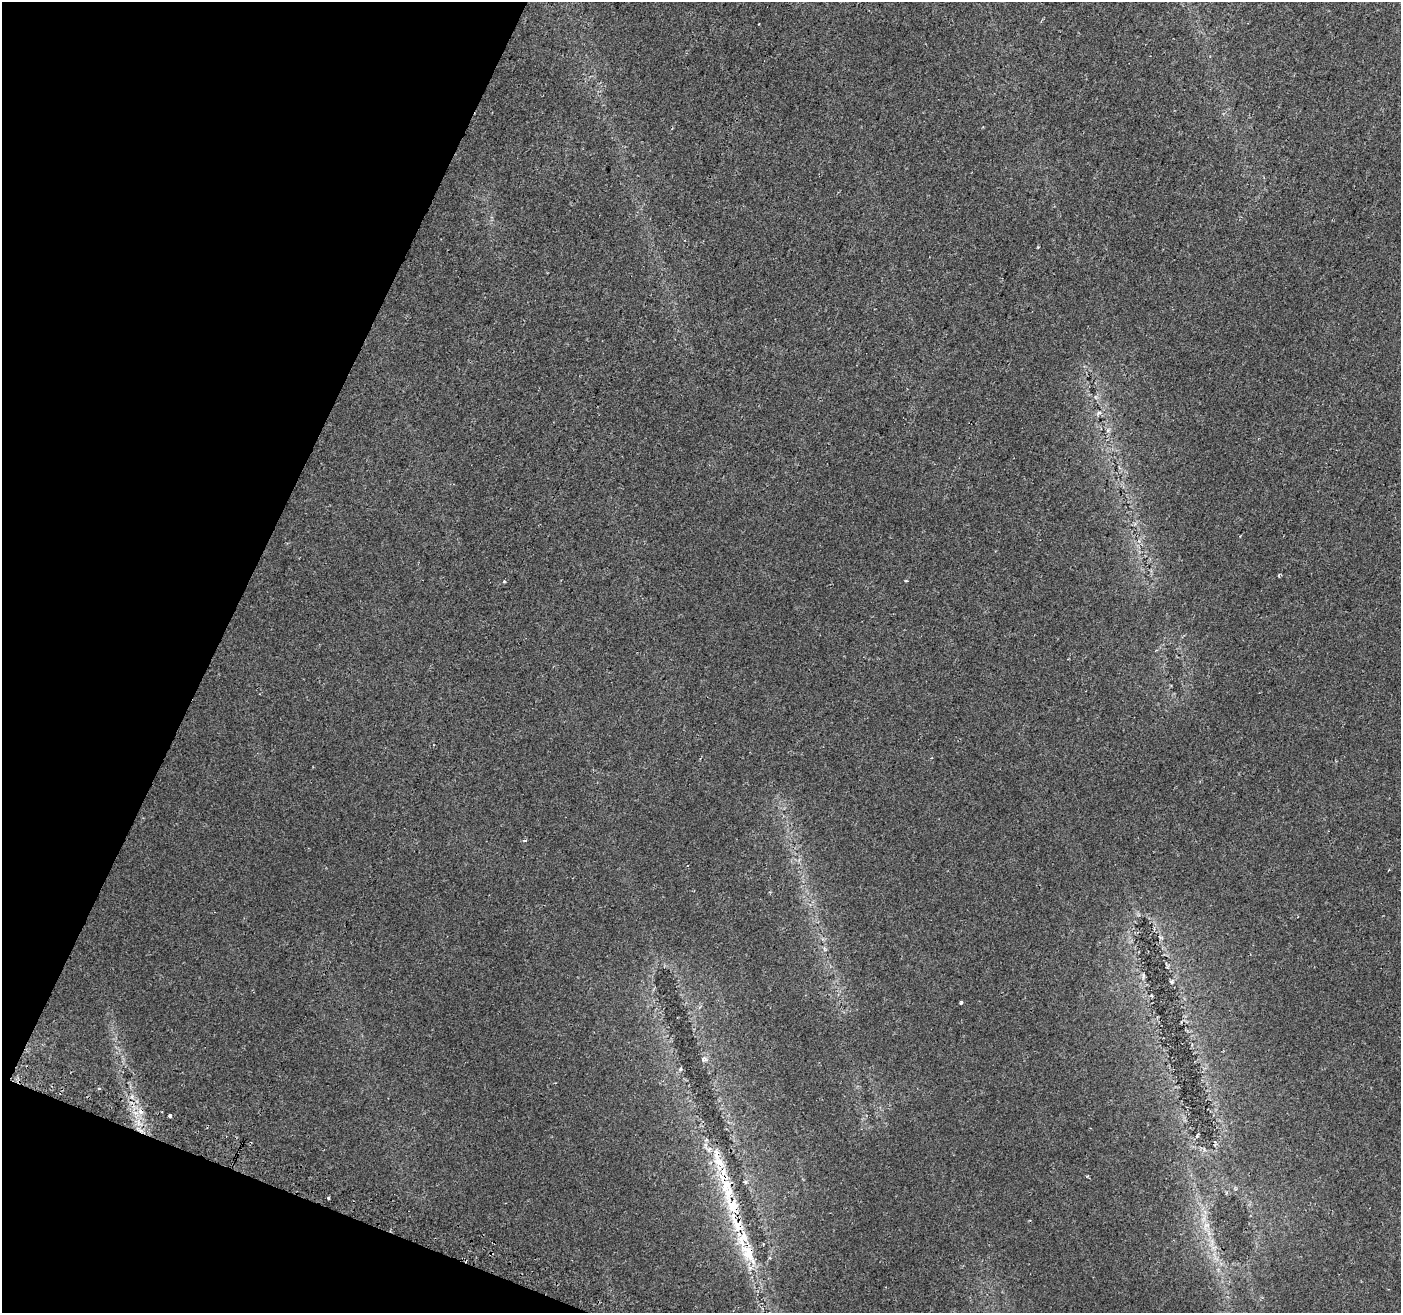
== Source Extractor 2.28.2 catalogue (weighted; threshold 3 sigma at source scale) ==
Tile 9 of 4 x 4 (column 1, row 3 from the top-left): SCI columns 14-1412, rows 1551-2861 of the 5630 x 5788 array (HDU 1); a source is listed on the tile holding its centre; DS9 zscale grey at full resolution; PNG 1403 x 1315 px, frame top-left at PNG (2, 2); no overlay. Shown black and unused: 19% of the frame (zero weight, under 2 of 3 exposures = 2% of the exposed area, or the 3 px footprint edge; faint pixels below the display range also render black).
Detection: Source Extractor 2.28.2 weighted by HDU 2 'WHT'; one run over the whole footprint, this tile lists its part. Background 0.0647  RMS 0.0089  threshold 0.04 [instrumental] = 3 sigma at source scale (4.5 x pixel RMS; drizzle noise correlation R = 1.50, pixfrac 1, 0.0396/0.0396 arcsec/px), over >= 5 px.
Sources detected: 21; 2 cosmic-ray / hot-pixel residue — not listed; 5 inside a brighter listed object's ellipse — not listed separately; the other 14 listed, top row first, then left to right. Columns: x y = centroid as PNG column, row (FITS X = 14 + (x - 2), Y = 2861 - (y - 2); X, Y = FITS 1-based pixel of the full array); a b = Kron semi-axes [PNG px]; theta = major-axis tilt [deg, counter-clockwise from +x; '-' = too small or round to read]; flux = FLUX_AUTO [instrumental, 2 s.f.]
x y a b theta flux
1099 413 7 5 29 2
525 840 3 3 - 2.1
1143 975 7 4 -90 1.6
1171 982 6 4 -2 1.3
961 1003 4 3 - 3.6
703 1059 6 4 58 1.5
680 1069 5 4 - 1.1
99 1088 3 3 - 1.3
170 1115 3 3 - 6.2
719 1163 22 13 -71 19
726 1185 20 11 72 14
328 1198 3 3 - 3.2
733 1206 20 15 -65 20
748 1253 35 17 -65 32
Overlapping masked pixels (flux is a lower limit): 3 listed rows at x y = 719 1163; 733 1206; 748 1253
Unlisted compact peaks at least as high as the median listed source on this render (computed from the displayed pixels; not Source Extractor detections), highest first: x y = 504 581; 1087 1176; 1038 247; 906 581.